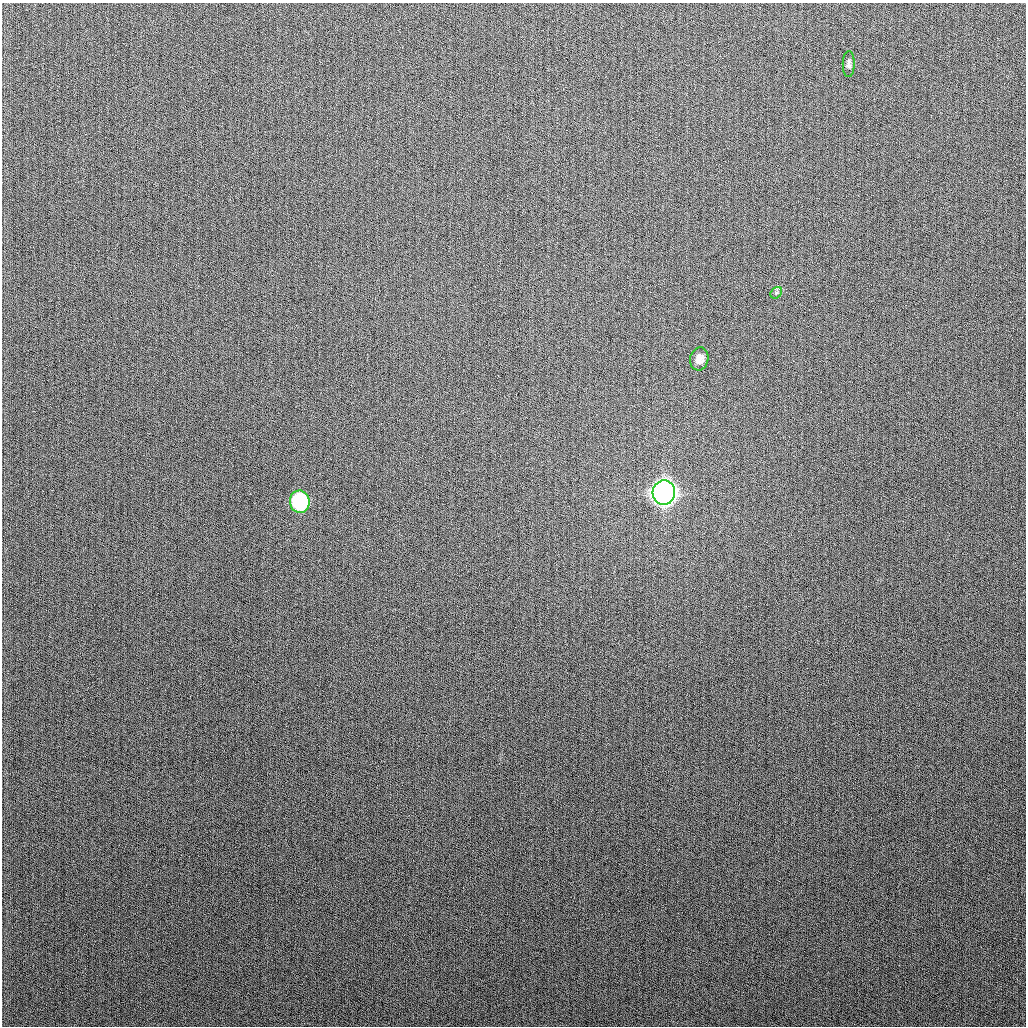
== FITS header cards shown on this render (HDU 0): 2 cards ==
NAXIS1  =                 1024
NAXIS2  =                 1024

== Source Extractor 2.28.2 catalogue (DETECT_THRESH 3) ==
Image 1024 x 1024 px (HDU 0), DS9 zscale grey, 1 PNG px = 1 image px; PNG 1028 x 1028 px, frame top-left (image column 1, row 1024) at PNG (2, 3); each listed source drawn as its Kron ellipse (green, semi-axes under 4 px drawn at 4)
Background 265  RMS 10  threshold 31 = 3 sigma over >= 5 px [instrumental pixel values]
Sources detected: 5; all 5 listed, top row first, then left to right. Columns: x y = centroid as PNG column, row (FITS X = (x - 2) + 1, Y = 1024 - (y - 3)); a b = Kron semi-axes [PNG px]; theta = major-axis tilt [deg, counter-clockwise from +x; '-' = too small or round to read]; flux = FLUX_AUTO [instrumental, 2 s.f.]
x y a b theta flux
849 64 13 6 89 2500
776 293 6 5 - 1400
699 359 11 9 82 5400
664 493 12 11 - 770000
300 502 11 10 - 86000